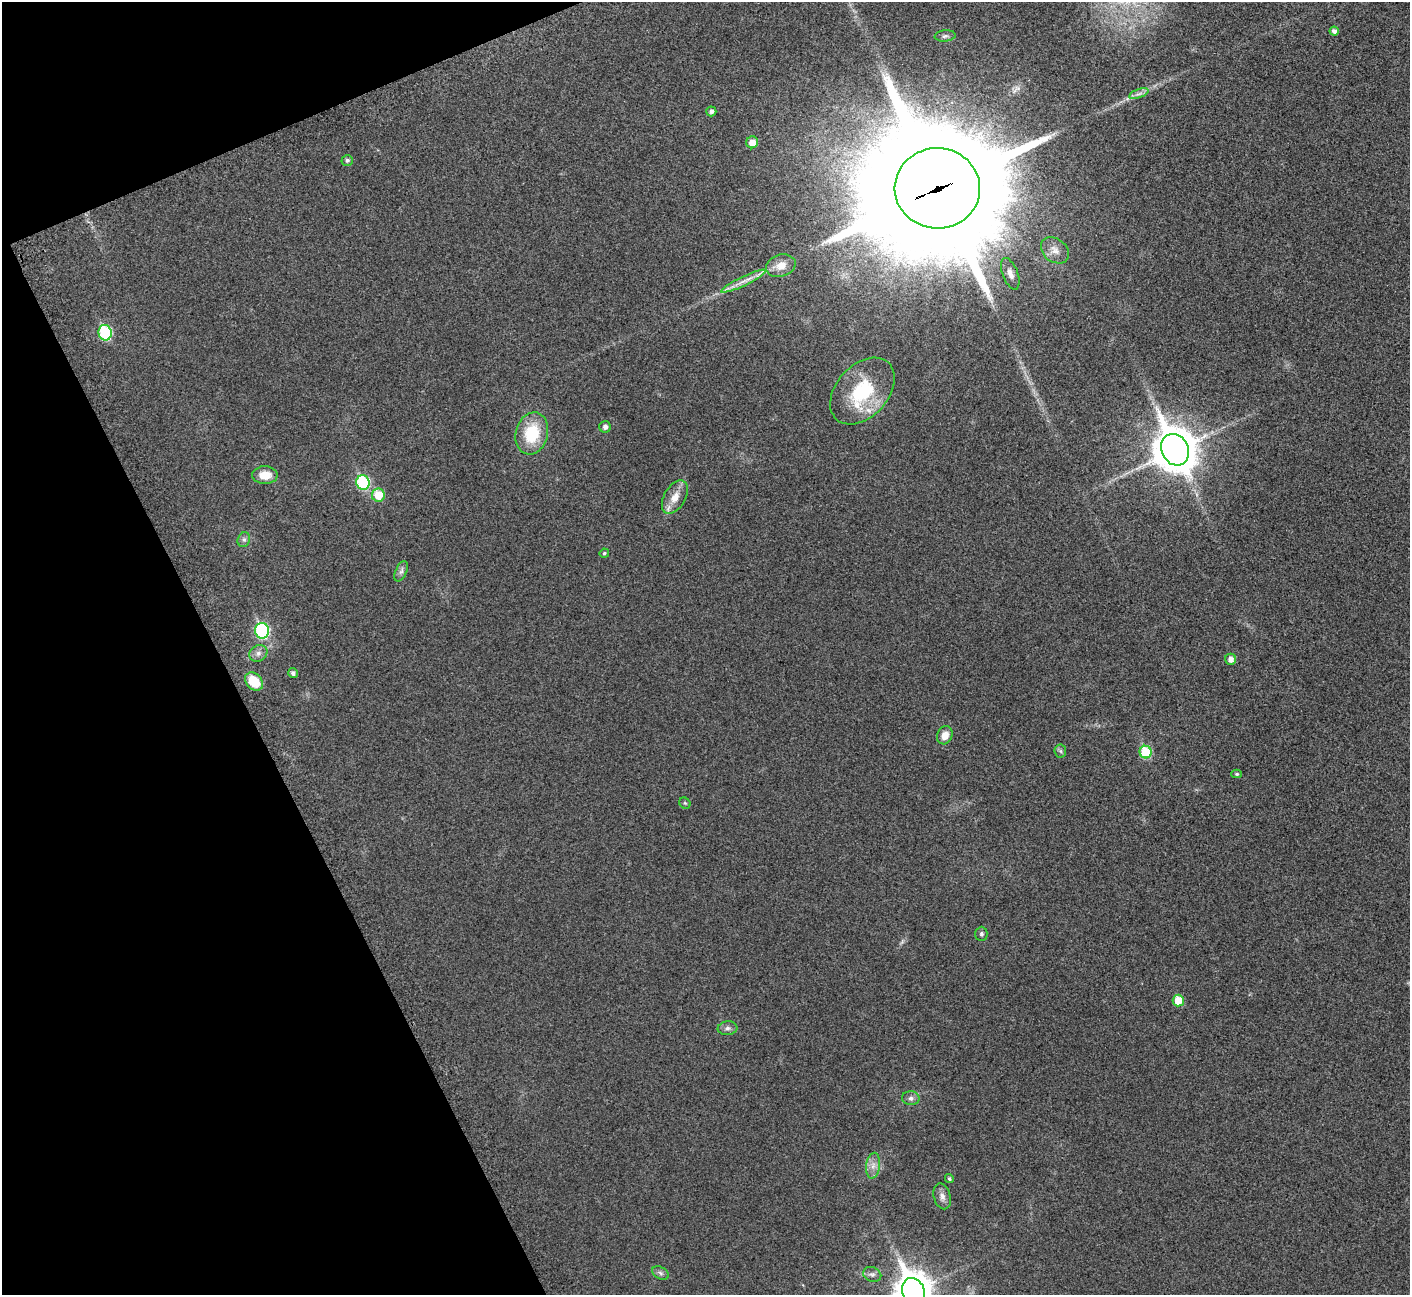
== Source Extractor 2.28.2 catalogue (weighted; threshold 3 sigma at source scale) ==
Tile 5 of 4 x 4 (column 1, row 2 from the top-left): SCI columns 92-1499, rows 2834-4126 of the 5816 x 5795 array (HDU 1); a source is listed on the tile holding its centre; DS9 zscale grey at full resolution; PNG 1412 x 1297 px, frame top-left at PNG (2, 2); each listed source drawn as its Kron ellipse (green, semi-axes under 4 px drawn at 4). Shown black and unused: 20% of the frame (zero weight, under 3 of 5 exposures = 5% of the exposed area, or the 3 px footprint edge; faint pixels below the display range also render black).
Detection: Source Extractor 2.28.2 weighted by HDU 2 'WHT'; one run over the whole footprint, this tile lists its part. Background 0.0258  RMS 0.006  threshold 0.0271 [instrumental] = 3 sigma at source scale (4.5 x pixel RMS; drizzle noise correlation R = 1.50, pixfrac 1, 0.05/0.05 arcsec/px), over >= 5 px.
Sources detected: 47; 1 too faint to see at this stretch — neither listed nor drawn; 3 inside a brighter listed object's ellipse — not listed separately; the other 43 listed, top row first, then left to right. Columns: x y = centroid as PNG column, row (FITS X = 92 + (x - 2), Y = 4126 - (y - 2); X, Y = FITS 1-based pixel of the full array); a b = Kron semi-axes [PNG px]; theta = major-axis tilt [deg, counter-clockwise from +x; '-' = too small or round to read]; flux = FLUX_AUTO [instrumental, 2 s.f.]
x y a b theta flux
1334 31 4 4 - 2.3
945 36 10 5 6 1.5
1139 94 10 3 21 1.7
711 111 5 5 - 2
752 142 6 6 - 5.5
347 160 6 5 - 1.3
937 188 43 40 -2 25000
1055 250 15 11 -39 4.7
781 266 15 11 17 7.5
1010 274 16 7 -69 4.1
743 281 24 4 26 5.3
105 333 8 6 -79 52
862 391 38 26 48 37
605 427 6 6 - 2.1
532 433 21 16 75 24
1175 450 16 13 -63 1600
265 475 13 9 0 8
363 483 7 6 - 47
378 495 6 6 - 13
675 497 18 10 60 7.5
244 540 7 6 - 1.6
604 553 4 4 - 0.88
401 571 11 5 65 2.1
262 631 8 7 - 66
258 653 9 8 - 2.6
1231 659 5 5 - 3.4
293 673 5 5 - 1.8
254 682 10 7 -48 15
945 735 9 7 66 5.4
1060 751 6 6 - 1.2
1146 752 6 6 - 28
1237 774 5 4 - 0.94
685 803 6 5 - 0.82
981 934 7 6 - 1.2
1178 1001 6 5 - 11
728 1028 10 7 5 2.1
911 1098 9 7 -2 2.1
873 1166 13 7 84 3.8
949 1179 5 4 - 0.88
942 1196 13 8 -75 3.3
660 1273 9 6 -28 1.6
872 1274 9 7 -21 2
913 1291 13 11 -66 1100
Overlapping masked pixels (flux is a lower limit): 1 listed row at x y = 937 188
Isophote crosses this tile's border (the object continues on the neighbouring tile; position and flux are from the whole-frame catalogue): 1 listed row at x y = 913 1291